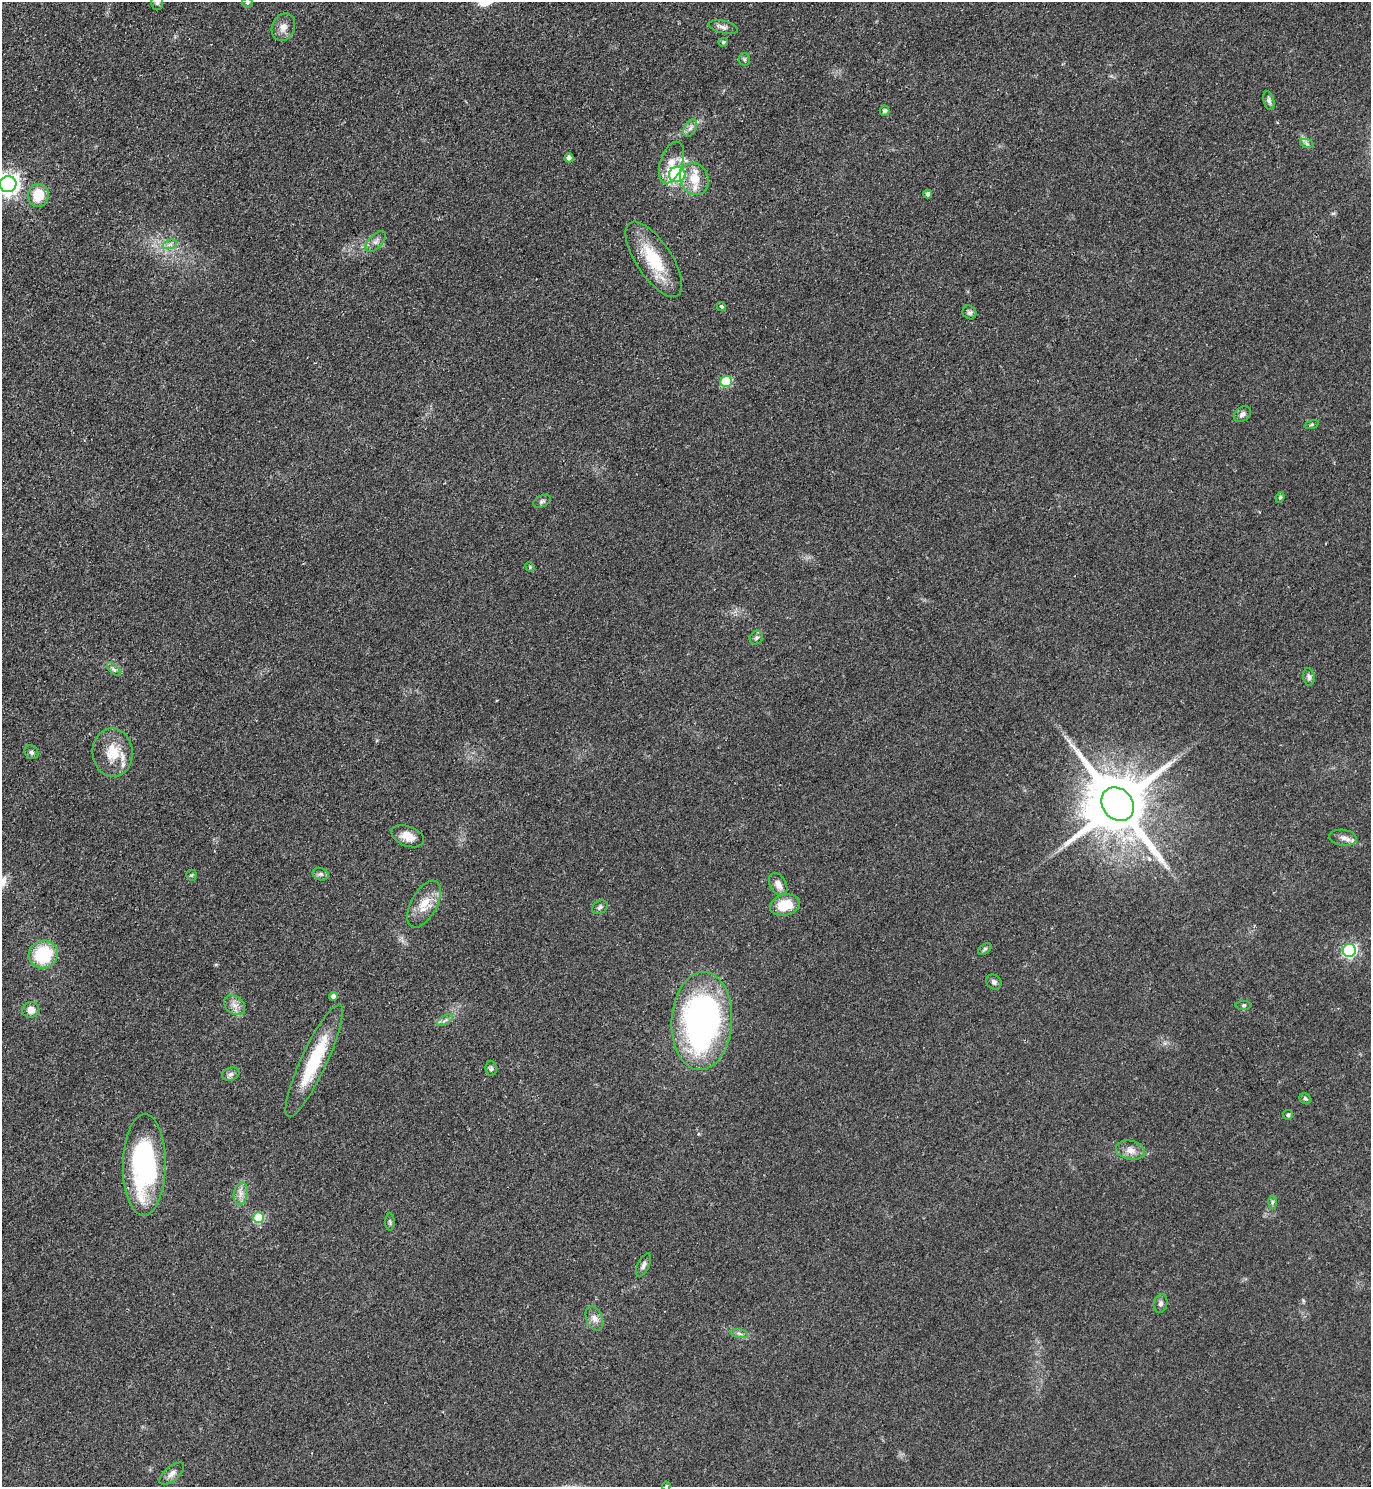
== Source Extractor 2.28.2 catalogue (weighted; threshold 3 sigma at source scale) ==
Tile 11 of 4 x 4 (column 3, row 3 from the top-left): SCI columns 3052-4420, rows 1491-2975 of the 5958 x 5961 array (HDU 1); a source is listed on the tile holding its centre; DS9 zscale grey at full resolution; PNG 1373 x 1489 px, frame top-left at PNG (2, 2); each listed source drawn as its Kron ellipse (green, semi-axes under 4 px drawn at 4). Shown black and unused: <1% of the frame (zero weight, under 2 of 3 exposures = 1% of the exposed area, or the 3 px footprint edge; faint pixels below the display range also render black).
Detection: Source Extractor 2.28.2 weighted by HDU 2 'WHT'; one run over the whole footprint, this tile lists its part. Background 0.0796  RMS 0.0079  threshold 0.0355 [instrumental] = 3 sigma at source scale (4.5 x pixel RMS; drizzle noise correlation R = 1.50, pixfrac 1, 0.05/0.05 arcsec/px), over >= 5 px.
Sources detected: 70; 1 inside a brighter listed object's ellipse — not listed separately; the other 69 listed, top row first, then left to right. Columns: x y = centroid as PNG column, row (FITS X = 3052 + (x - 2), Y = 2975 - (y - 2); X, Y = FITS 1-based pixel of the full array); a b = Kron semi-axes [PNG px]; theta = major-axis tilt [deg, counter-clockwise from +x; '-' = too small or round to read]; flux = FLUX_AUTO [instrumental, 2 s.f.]
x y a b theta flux
157 2 8 6 89 2
247 3 5 5 - 1.1
283 27 14 11 65 6.6
723 27 15 6 -13 3.4
723 42 4 4 - 1.3
744 59 6 5 - 1.6
1269 101 10 5 -76 2.4
885 111 5 5 - 2.3
690 128 9 6 60 2.9
1307 144 7 4 -19 1.7
569 158 4 4 - 3.2
671 163 21 11 71 11
677 174 8 7 - 62
694 179 16 14 -65 16
8 184 8 8 - 490
928 194 4 4 - 3.2
38 195 11 10 - 20
376 241 13 6 46 3.8
170 244 7 4 19 2.3
654 259 43 17 -57 37
721 307 5 3 - 2.2
969 312 7 6 - 1.9
726 381 6 5 - 45
1242 414 9 7 37 3
1312 424 7 3 19 1
1280 497 5 4 - 1.1
542 501 9 5 23 1.8
530 567 5 4 - 0.83
756 638 7 6 - 2
114 669 9 3 -45 1.6
1309 677 9 5 -81 2.4
31 752 7 6 - 2
113 753 24 20 -86 21
1118 804 18 15 -50 7500
408 836 17 10 -21 9.7
1343 838 14 8 -9 4.6
321 874 8 6 -20 2.2
191 875 5 5 - 1.1
778 884 12 8 -61 5.4
424 904 26 13 62 14
785 905 15 10 13 20
600 907 8 6 31 2.1
985 949 7 5 36 1.5
1349 950 6 6 - 140
43 955 15 13 27 43
994 982 8 7 - 2.5
333 996 4 4 - 3.8
235 1005 11 8 -38 5.3
1243 1005 8 4 0 1.3
31 1010 8 7 - 7.2
445 1020 9 3 32 2
702 1021 49 30 87 260
314 1061 61 13 65 47
491 1068 7 5 -86 1.8
231 1074 9 6 16 2.6
1305 1099 6 5 - 1.3
1288 1115 5 5 - 1.3
1130 1150 14 9 -12 6.6
144 1165 51 21 89 130
241 1194 11 7 80 4.8
1272 1202 7 4 89 1.7
259 1217 5 5 - 45
390 1222 8 4 -89 1.5
643 1265 13 5 63 3
1161 1304 9 6 79 2.6
594 1318 12 8 -68 4.6
739 1334 9 4 -9 2.1
172 1474 15 7 41 4.6
666 1486 4 4 - 0.85
Isophote crosses this tile's border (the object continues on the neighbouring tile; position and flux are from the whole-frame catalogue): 3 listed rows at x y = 157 2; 8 184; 666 1486